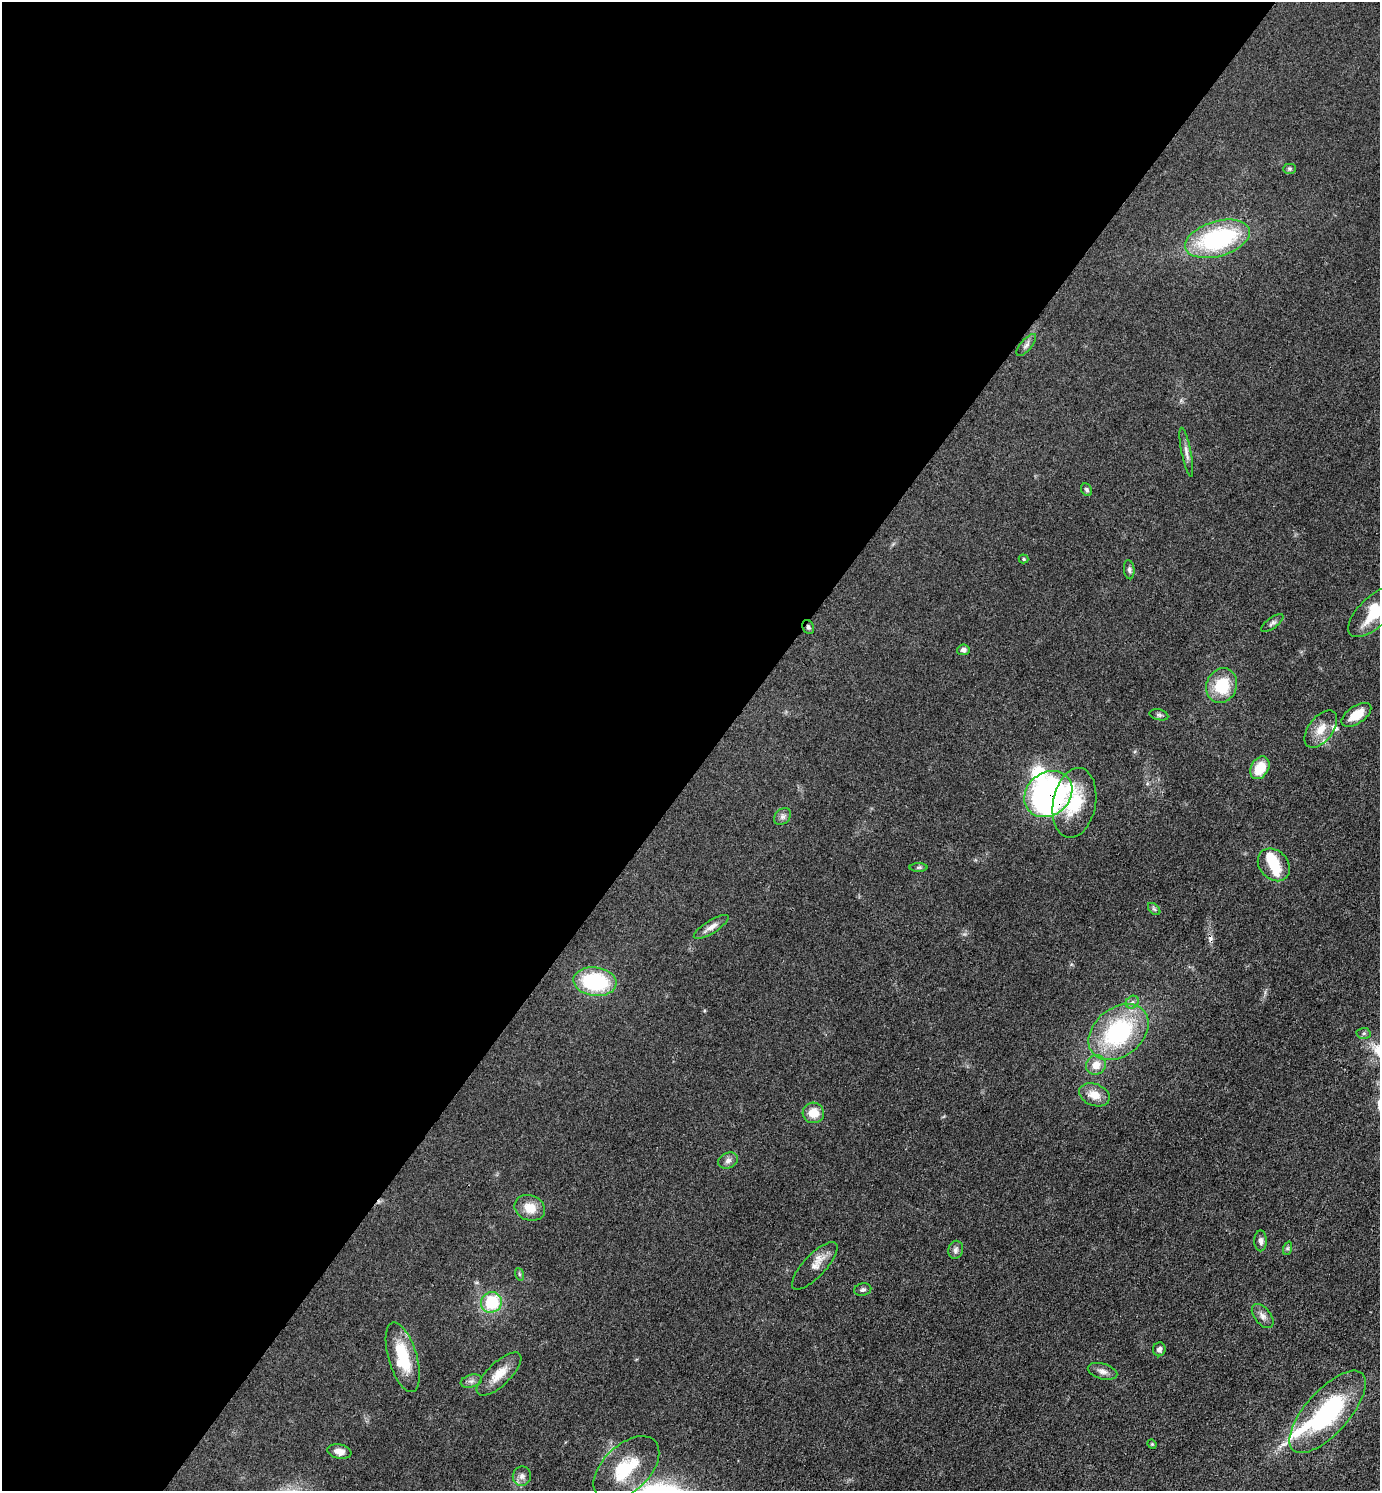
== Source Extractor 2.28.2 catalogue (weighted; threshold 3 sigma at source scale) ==
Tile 5 of 4 x 4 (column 1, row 2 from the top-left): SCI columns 298-1675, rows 2980-4468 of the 5962 x 5959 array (HDU 1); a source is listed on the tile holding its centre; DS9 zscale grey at full resolution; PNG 1382 x 1493 px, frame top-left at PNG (2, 2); each listed source drawn as its Kron ellipse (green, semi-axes under 4 px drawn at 4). Shown black and unused: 52% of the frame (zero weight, under 3 of 4 exposures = <1% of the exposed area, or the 3 px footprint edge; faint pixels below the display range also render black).
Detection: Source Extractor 2.28.2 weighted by HDU 2 'WHT'; one run over the whole footprint, this tile lists its part. Background 0.0779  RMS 0.0064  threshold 0.029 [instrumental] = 3 sigma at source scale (4.5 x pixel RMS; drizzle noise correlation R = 1.50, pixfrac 1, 0.05/0.05 arcsec/px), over >= 5 px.
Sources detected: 57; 2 inside a brighter object's white glare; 1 cosmic-ray / hot-pixel residue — neither listed nor drawn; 4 inside a brighter listed object's ellipse — not listed separately; the other 50 listed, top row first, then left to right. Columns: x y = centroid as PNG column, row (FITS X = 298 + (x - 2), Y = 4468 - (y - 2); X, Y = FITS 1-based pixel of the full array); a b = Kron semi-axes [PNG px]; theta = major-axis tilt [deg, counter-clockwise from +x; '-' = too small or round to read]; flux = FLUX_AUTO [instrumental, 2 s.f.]
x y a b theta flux
1290 169 6 5 - 1.1
1217 239 33 17 17 79
1026 345 13 5 49 2.2
1186 452 25 5 -79 3.5
1087 490 7 5 -58 1.3
1024 559 5 4 - 0.79
1129 570 9 5 -84 1.6
1375 611 34 15 43 26
1272 623 13 5 36 2.1
808 627 7 5 -62 1.6
963 650 6 5 - 2
1222 686 18 15 65 25
1159 715 9 5 -14 1.4
1356 715 17 8 34 12
1321 729 21 12 53 9.5
1260 768 12 8 60 14
1048 794 26 21 40 220
1074 803 35 21 79 28
782 817 9 7 45 2.5
1274 865 18 14 -47 16
919 867 9 4 1 1.1
1154 909 7 4 -44 1.1
711 927 20 6 32 4.2
595 982 22 14 -8 53
1132 1002 7 6 - 1.8
1119 1032 33 24 39 74
1363 1033 7 5 2 1.3
1096 1065 10 9 - 7.7
1094 1095 16 11 -22 8.1
813 1113 11 10 - 9.4
728 1161 10 7 24 2.6
530 1208 16 12 -21 10
1261 1241 10 6 -90 2.5
1288 1248 7 4 71 1.1
956 1250 9 7 75 2.3
815 1266 31 11 47 7.7
519 1274 6 4 -71 0.84
863 1290 8 6 13 1.6
491 1302 11 10 - 28
1263 1316 14 8 -51 3.5
1159 1349 7 6 - 2.4
403 1357 36 14 -74 28
1102 1371 15 7 -16 3.7
499 1374 29 11 44 11
471 1381 11 6 15 2.4
1328 1412 51 22 48 79
1152 1444 5 4 - 0.76
339 1451 12 7 -11 4.5
626 1468 40 23 44 32
522 1476 9 9 - 3.2
Overlapping masked pixels (flux is a lower limit): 2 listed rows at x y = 808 627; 1048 794
Isophote crosses this tile's border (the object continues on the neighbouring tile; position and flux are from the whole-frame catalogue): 1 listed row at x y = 1375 611